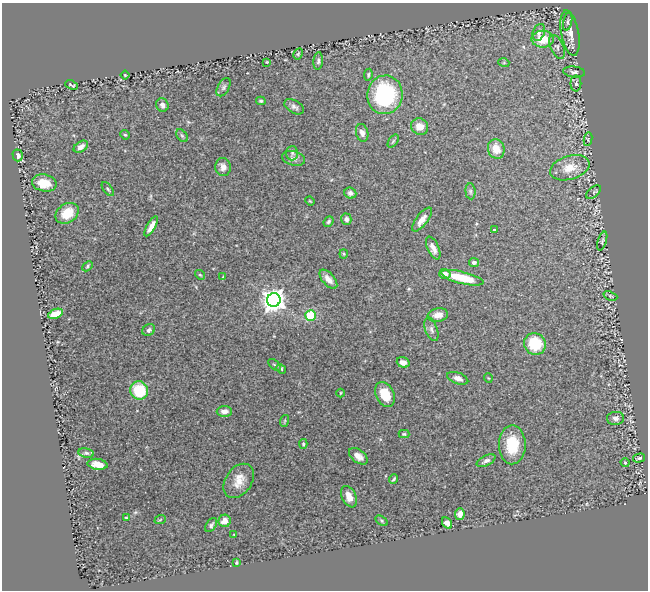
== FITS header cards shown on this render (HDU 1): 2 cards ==
NAXIS1  =                  646
NAXIS2  =                  588

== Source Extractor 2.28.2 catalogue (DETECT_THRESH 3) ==
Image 646 x 588 px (HDU 1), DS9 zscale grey, 1 PNG px = 1 image px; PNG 650 x 592 px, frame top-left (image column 1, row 588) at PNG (2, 3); each listed source drawn as its Kron ellipse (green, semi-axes under 4 px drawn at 4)
Background 0.516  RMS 0.033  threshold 0.1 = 3 sigma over >= 5 px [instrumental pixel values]
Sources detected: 94; all 94 listed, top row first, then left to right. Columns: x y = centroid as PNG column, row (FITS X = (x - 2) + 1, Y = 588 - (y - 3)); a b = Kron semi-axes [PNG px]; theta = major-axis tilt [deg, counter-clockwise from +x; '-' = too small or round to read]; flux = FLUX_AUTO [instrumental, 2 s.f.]
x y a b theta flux
568 22 9 3 78 4
539 32 9 6 67 8.3
570 33 23 8 -79 23
543 39 11 8 0 52
557 47 13 6 -66 8.8
298 54 6 4 61 3.3
318 61 9 4 85 5.1
267 62 2 2 - 1.8
504 63 5 3 - 2.2
574 72 11 5 -5 6.3
125 75 4 3 - 1.7
368 75 6 4 81 3.1
576 83 8 5 90 5.6
72 85 7 3 -20 2.9
224 87 10 5 59 5.8
385 95 19 17 83 230
261 101 5 3 - 3.6
162 105 7 6 - 8.6
294 107 11 6 -31 8
420 127 9 8 - 24
362 133 9 6 -75 10
125 135 5 4 - 2.8
182 136 7 4 -53 4
588 139 7 3 79 2.2
393 141 7 4 53 3.2
81 147 8 5 33 14
496 149 10 8 -73 31
292 153 7 6 - 6.1
18 155 6 5 - 9.5
293 158 11 7 -14 9.7
223 167 9 8 - 14
570 168 20 12 17 37
44 183 12 8 -10 42
108 189 8 4 -52 3.5
470 191 8 5 -84 4.7
594 192 9 5 41 4.3
350 193 6 5 - 7.2
310 201 5 3 - 2
67 213 12 9 35 47
346 219 6 5 - 6.9
422 220 14 5 53 18
328 221 5 4 - 3.7
151 226 11 4 59 15
494 230 4 3 - 3.3
602 241 10 4 71 3.7
433 248 12 5 -65 14
344 254 4 4 - 2.4
474 263 5 4 - 7.6
87 266 6 4 45 3.1
445 274 5 5 - 13
200 275 5 4 - 3.3
223 277 4 3 - 1.9
462 278 22 6 -14 68
328 279 11 6 -49 16
610 296 7 4 -22 3
274 300 7 6 - 1900
56 314 8 4 21 38
311 315 5 5 - 100
438 315 10 6 9 17
431 329 12 6 -70 7.6
149 330 7 5 35 6.2
535 344 11 10 - 82
403 362 6 5 - 11
275 365 7 3 -42 3
281 369 5 4 - 2.7
458 378 11 5 -20 11
488 378 5 3 - 1.7
139 390 9 9 - 90
341 393 4 3 - 1.7
385 394 13 9 -63 49
224 411 7 5 1 12
615 418 8 6 3 8.1
284 421 6 3 70 2.3
404 434 5 4 - 3.2
303 444 5 4 - 2.9
512 445 19 13 89 71
86 453 8 5 -10 4.8
358 456 11 6 -37 14
639 458 6 3 15 3.3
486 461 10 5 26 7.7
625 463 4 3 - 3
98 464 10 5 -9 21
394 479 5 2 - 3
239 481 19 13 55 32
349 497 11 7 -65 19
460 514 5 4 - 16
126 518 3 2 - 2.3
160 520 6 3 20 2.2
225 521 6 6 - 21
382 521 7 4 -33 3.2
447 523 6 4 -58 12
211 525 8 5 55 4.8
234 534 3 2 - 1.4
236 563 3 2 - 2.5